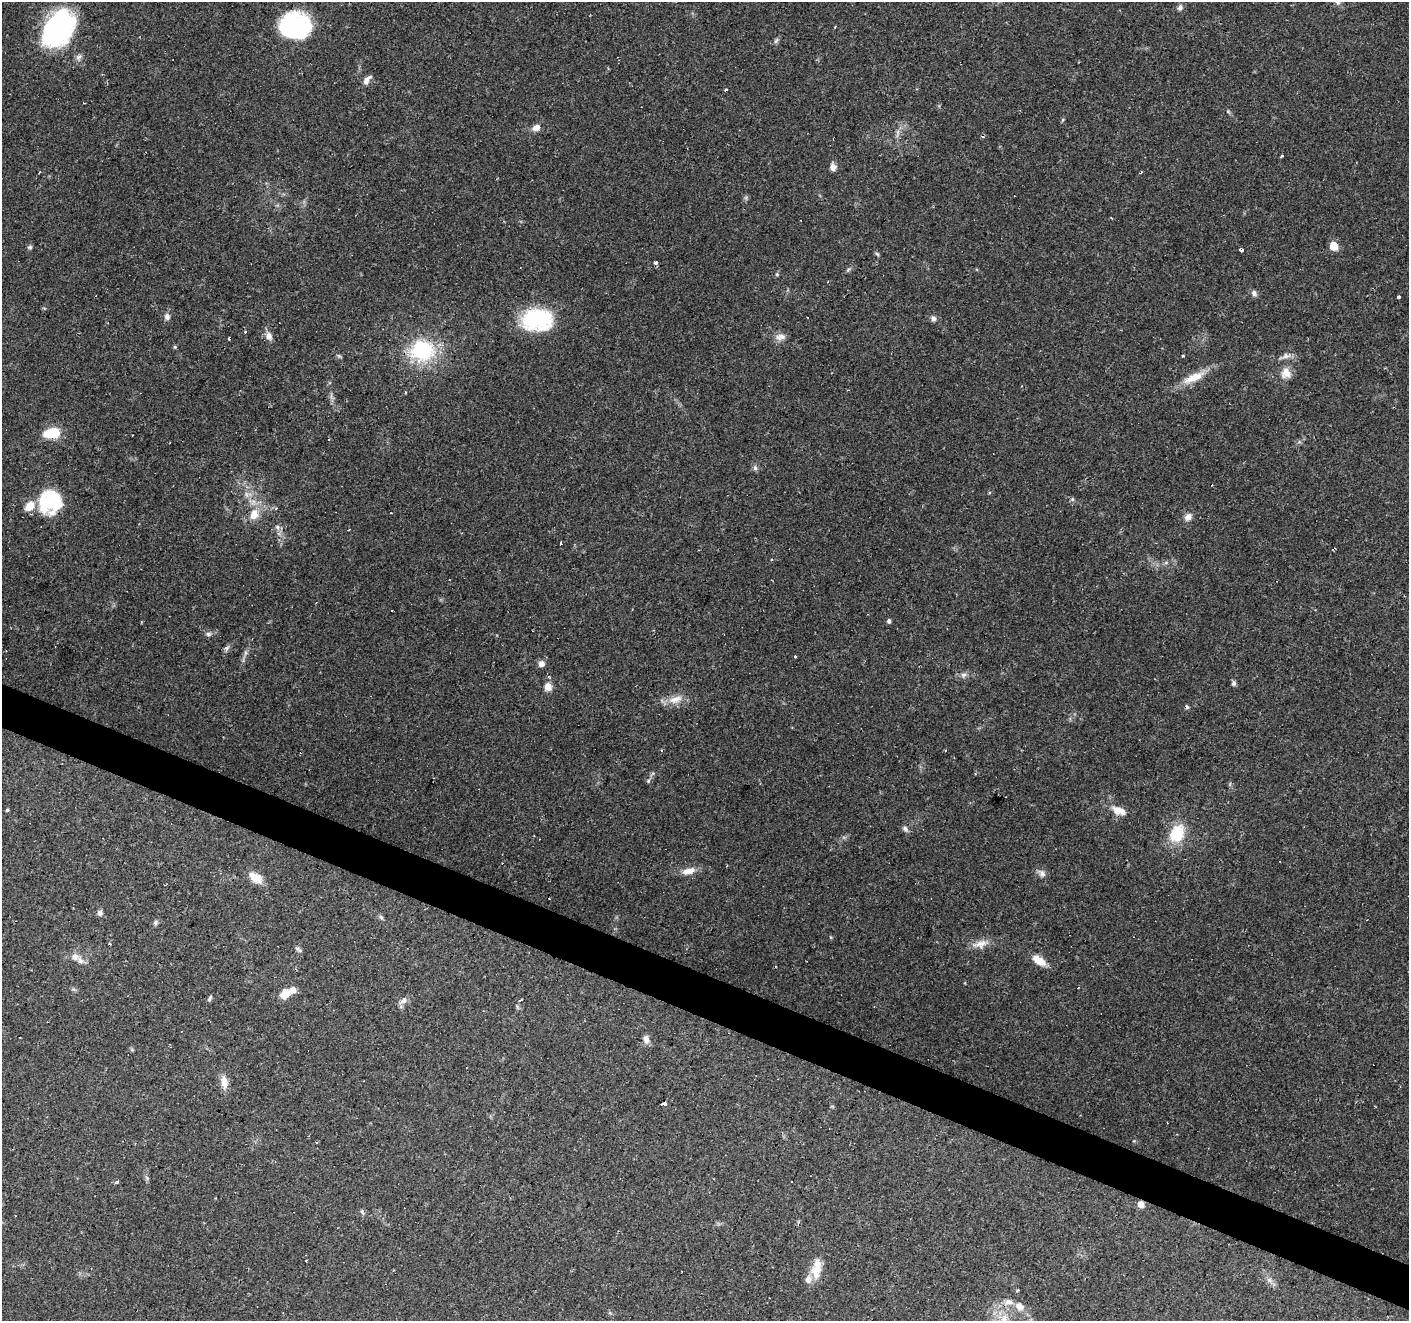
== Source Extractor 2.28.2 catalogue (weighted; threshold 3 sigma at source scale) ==
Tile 6 of 4 x 4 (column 2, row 2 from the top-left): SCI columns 1407-2813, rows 2844-4162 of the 5631 x 5751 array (HDU 1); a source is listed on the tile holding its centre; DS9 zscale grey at full resolution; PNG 1411 x 1323 px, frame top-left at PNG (2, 2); no overlay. Shown black and unused: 3% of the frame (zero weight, under 2 of 3 exposures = <1% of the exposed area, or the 3 px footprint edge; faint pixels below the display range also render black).
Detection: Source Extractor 2.28.2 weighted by HDU 2 'WHT'; one run over the whole footprint, this tile lists its part. Background 0.0879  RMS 0.0051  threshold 0.0228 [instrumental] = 3 sigma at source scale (4.5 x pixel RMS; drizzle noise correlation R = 1.50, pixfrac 1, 0.0396/0.0396 arcsec/px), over >= 5 px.
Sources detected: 109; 1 too faint to see at this stretch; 2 inside a brighter object's white glare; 11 cosmic-ray / hot-pixel residue — not listed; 6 inside a brighter listed object's ellipse — not listed separately; the other 89 listed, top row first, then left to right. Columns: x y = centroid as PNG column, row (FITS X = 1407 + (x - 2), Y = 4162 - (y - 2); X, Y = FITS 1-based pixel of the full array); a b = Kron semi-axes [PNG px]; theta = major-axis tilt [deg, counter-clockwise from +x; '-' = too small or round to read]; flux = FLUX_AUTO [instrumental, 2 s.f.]
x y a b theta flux
1180 7 8 6 69 1.8
296 24 32 22 -49 31
58 29 40 28 55 79
776 41 8 5 62 1.1
79 57 10 7 59 1.8
367 80 13 6 52 2.7
725 90 3 3 - 2.7
1228 111 6 4 -1 0.64
1063 120 6 4 61 0.67
536 128 10 7 27 3.1
898 132 7 4 -73 1.2
1281 155 3 3 - 1.8
833 167 7 6 - 3.2
1334 246 6 5 - 17
30 247 6 5 - 0.92
1241 250 3 3 - 4.4
877 254 7 4 -45 0.77
655 263 4 3 - 1.7
848 270 6 5 - 0.83
777 274 5 4 - 0.65
1254 293 9 7 -60 1.7
1399 297 3 3 - 1
167 316 8 7 - 2.1
933 318 8 7 - 1.9
537 320 37 26 1 36
245 332 3 3 - 1.5
269 336 9 9 - 2.8
780 337 15 8 11 3.2
175 347 5 4 - 0.63
422 350 27 23 7 41
1183 356 4 3 - 0.74
1286 356 14 7 14 2.7
1286 373 13 12 - 5.2
1193 377 34 10 24 9.9
52 433 17 10 7 15
755 468 7 6 - 1.3
989 492 4 3 - 0.83
247 494 11 8 -1 3
1072 499 6 5 - 0.88
50 502 24 22 56 33
276 508 4 3 - 0.54
254 515 14 11 70 7.1
1188 517 10 8 51 3.2
277 527 7 6 - 1.4
349 530 3 2 - 0.46
560 543 4 3 - 0.82
1166 562 6 4 20 0.9
889 621 5 4 - 1.2
208 634 9 5 -7 1.4
227 648 8 6 44 1.3
245 653 7 4 71 1.2
795 656 3 3 - 1.4
541 664 7 7 - 2.7
963 675 9 7 33 1.8
1234 683 7 5 82 1.2
548 687 9 8 - 4.4
675 699 24 8 14 6
648 781 6 4 48 0.73
7 810 3 3 - 1.5
1117 810 15 11 -37 4.9
905 829 9 6 -46 1.6
1177 833 18 13 59 20
689 871 20 8 15 4.8
1042 873 13 8 -43 2.3
255 878 18 10 -37 6.5
100 913 7 7 - 1.6
381 917 7 5 -44 0.97
155 922 6 6 - 1.1
981 944 19 10 19 5
298 949 10 5 -27 1.1
75 957 10 10 - 3.8
1039 960 17 8 -35 7
285 993 11 9 53 6.4
210 998 9 4 65 0.97
520 1000 5 3 - 0.69
403 1001 12 6 37 2.3
646 1039 10 7 -75 2.5
224 1082 21 8 -85 4.6
664 1103 4 3 - 58
317 1143 3 3 - 1.1
117 1182 6 4 51 0.94
1141 1204 5 5 - 4.9
362 1211 6 4 -89 0.86
817 1264 20 13 89 5.9
808 1279 12 10 70 3
1269 1280 8 4 -37 1.6
1018 1290 3 3 - 0.69
1019 1306 13 10 -44 4.5
1004 1319 11 8 40 4.1
Overlapping masked pixels (flux is a lower limit): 1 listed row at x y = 1141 1204